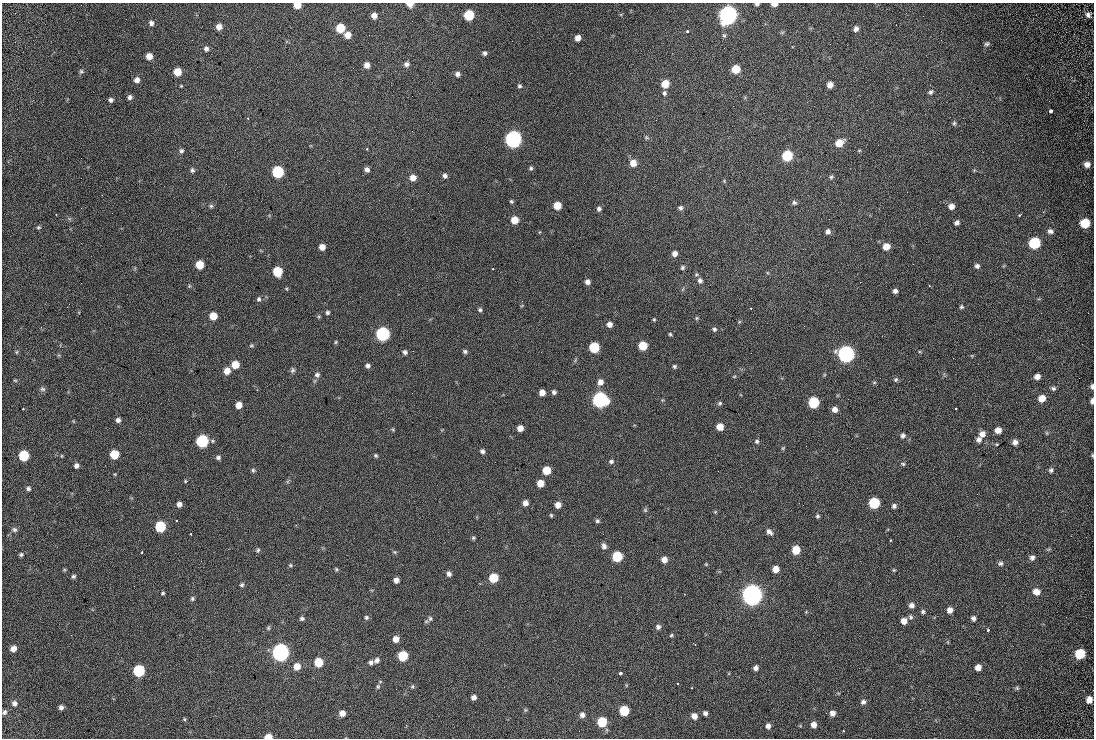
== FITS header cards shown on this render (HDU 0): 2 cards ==
NAXIS1  =                 1092
NAXIS2  =                  736

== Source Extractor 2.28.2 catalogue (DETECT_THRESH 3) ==
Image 1092 x 736 px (HDU 0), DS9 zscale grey, 1 PNG px = 1 image px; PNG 1096 x 740 px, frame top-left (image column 1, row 736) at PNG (2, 3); no overlay
Background 391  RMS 18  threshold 53.7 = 3 sigma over >= 5 px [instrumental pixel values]
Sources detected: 252; all 252 listed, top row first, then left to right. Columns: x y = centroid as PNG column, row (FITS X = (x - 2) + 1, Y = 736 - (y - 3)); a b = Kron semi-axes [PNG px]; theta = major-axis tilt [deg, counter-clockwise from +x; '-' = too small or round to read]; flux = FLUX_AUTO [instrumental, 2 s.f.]
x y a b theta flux
410 4 6 4 -6 9.7e+03
757 4 4 3 - 2.3e+03
774 4 5 3 - 7.7e+03
297 5 5 5 - 2.2e+04
374 15 5 5 - 6.9e+03
469 15 6 6 - 6.6e+04
728 15 7 7 - 1.0e+06
1088 15 6 5 - 3.6e+03
151 23 6 5 - 3.9e+03
219 27 6 6 - 8.0e+03
340 28 6 6 - 3.7e+04
856 29 7 5 67 4.8e+03
688 31 3 3 - 3.1e+03
348 35 6 6 - 1.1e+04
724 35 7 5 -73 2.0e+03
578 38 5 5 - 8.1e+03
987 44 7 5 19 2.5e+03
206 49 6 6 - 3.6e+03
485 53 5 5 - 3.1e+03
149 56 6 5 - 1.1e+04
406 64 6 5 - 4.0e+03
367 65 6 5 - 7.7e+03
736 69 6 6 - 2.7e+04
81 71 7 5 76 2.0e+03
177 72 6 6 - 2.3e+04
457 74 6 6 - 4.3e+03
137 80 7 6 - 6.0e+03
665 84 6 6 - 2.2e+04
830 85 5 5 - 7.9e+03
519 86 5 5 - 2.1e+03
931 92 6 5 - 2.4e+03
664 93 6 5 - 2.7e+03
130 97 6 5 - 3.5e+03
111 100 5 5 - 3.1e+03
1051 111 3 3 - 1.8e+04
247 118 3 2 - 1.3e+03
954 123 5 4 - 1.6e+03
646 137 7 4 -31 1.9e+03
513 139 7 7 - 7.0e+05
839 143 8 6 33 1.7e+04
367 149 3 3 - 1.2e+03
181 151 6 6 - 2.8e+03
787 156 6 6 - 7.6e+04
633 163 7 6 - 1.2e+04
1087 164 6 6 - 6.7e+03
531 168 5 5 - 2.1e+03
192 170 6 5 - 2.8e+03
367 170 6 5 - 4.7e+03
278 172 6 6 - 1.2e+05
445 176 6 5 - 3.4e+03
831 177 6 5 - 2.2e+03
413 178 6 6 - 9.6e+03
724 181 5 4 - 1.3e+03
511 201 5 4 - 1.8e+03
794 203 7 6 - 2.8e+03
211 206 5 5 - 2.1e+03
557 206 6 5 - 2.1e+04
951 206 7 6 - 6.6e+03
680 208 6 6 - 2.9e+03
599 209 5 5 - 3.2e+03
56 215 2 2 - 7.2e+02
1019 215 3 2 - 1.6e+03
515 220 6 6 - 1.8e+04
957 223 5 4 - 3.6e+03
1085 223 7 6 - 3.8e+04
38 227 6 5 - 2.0e+03
828 231 6 6 - 4.4e+03
1050 231 7 6 - 3.8e+03
1034 243 7 6 - 9.2e+04
322 247 5 5 - 8.4e+03
886 247 6 6 - 1.4e+04
675 254 6 6 - 6.4e+03
200 265 6 6 - 2.8e+04
977 266 6 5 - 3.4e+03
682 268 6 5 - 2.4e+03
492 269 3 2 - 1.1e+03
277 271 6 6 - 5.0e+04
700 281 8 7 - 4.8e+03
587 282 5 5 - 5.3e+03
860 282 2 2 - 1.7e+04
189 286 6 4 72 1.4e+03
287 289 5 3 - 1.1e+03
895 291 5 5 - 4.0e+03
259 299 7 6 - 2.8e+03
961 307 5 5 - 1.9e+03
751 308 3 2 - 1.1e+03
480 310 5 5 - 2.2e+03
327 312 4 4 - 2.3e+03
213 316 6 6 - 1.9e+04
697 318 5 5 - 1.5e+03
654 319 4 4 - 1.3e+03
609 324 5 5 - 6.0e+03
714 329 6 5 - 2.6e+03
383 334 7 6 - 2.8e+05
670 334 5 4 - 1.7e+03
336 342 5 4 - 1.3e+03
251 345 6 4 -15 1.6e+03
643 346 6 6 - 3.8e+04
594 347 6 6 - 6.9e+04
465 351 6 5 - 2.4e+03
17 352 6 4 89 1.3e+03
405 352 6 5 - 3.2e+03
846 354 7 7 - 6.5e+05
235 365 6 5 - 2.0e+04
368 366 5 5 - 3.4e+03
674 366 5 5 - 1.9e+03
293 370 7 5 68 2.5e+03
227 371 6 6 - 1.1e+04
317 375 6 6 - 3.6e+03
734 376 5 3 - 1.1e+03
1037 377 5 5 - 6.8e+03
15 380 6 3 -2 1.3e+03
896 380 6 6 - 2.1e+03
600 382 7 6 - 6.9e+03
874 382 6 4 1 1.4e+03
1092 386 6 4 -86 2.8e+03
1053 388 6 5 - 2.5e+03
43 389 8 6 -2 2.7e+03
257 390 2 2 - 6.9e+02
542 392 5 5 - 8.9e+03
554 392 5 5 - 3.1e+03
1042 398 6 6 - 1.2e+04
600 400 7 7 - 4.6e+05
1092 401 5 3 - 3.7e+03
813 402 6 6 - 9.1e+04
720 403 6 5 - 2.3e+03
239 405 6 5 - 1.1e+04
23 409 3 2 - 1.3e+03
835 409 5 5 - 7.2e+03
118 420 5 5 - 4.2e+03
720 427 5 5 - 1.5e+04
520 428 5 5 - 8.7e+03
998 430 6 5 - 9.0e+03
1047 433 5 3 - 1.2e+03
982 434 7 6 - 7.5e+03
903 436 6 5 - 3.5e+03
979 440 6 6 - 4.4e+03
202 441 7 6 - 1.5e+05
757 441 5 5 - 2.3e+03
1015 442 5 5 - 5.0e+03
997 444 4 3 - 9.8e+02
783 448 6 4 45 1.3e+03
482 451 5 5 - 3.1e+03
114 454 6 6 - 3.6e+04
1092 455 5 3 - 1.2e+03
24 456 6 6 - 6.4e+04
376 456 6 5 - 1.7e+03
218 457 6 5 - 2.8e+03
611 461 6 5 - 2.8e+03
903 464 6 5 - 1.9e+03
76 466 6 5 - 4.1e+03
253 470 6 5 - 2.0e+03
546 470 6 6 - 2.8e+04
1051 470 7 5 63 2.5e+03
115 474 5 3 - 1.0e+03
185 481 5 4 - 1.3e+03
540 483 5 5 - 1.6e+04
28 489 5 5 - 2.7e+03
525 503 5 5 - 7.3e+03
874 503 6 6 - 8.6e+04
179 504 5 5 - 5.3e+03
558 505 5 5 - 9.5e+03
894 506 5 5 - 3.2e+03
645 510 6 5 - 1.8e+03
715 512 5 4 - 1.3e+03
551 515 4 3 - 1.4e+03
817 516 4 4 - 2.0e+03
177 521 3 3 - 2.5e+03
597 521 6 5 - 2.2e+03
160 526 6 6 - 7.1e+04
14 530 7 6 - 3.0e+03
769 532 8 5 -43 4.7e+03
191 534 3 2 - 1.5e+03
473 538 6 4 -45 1.8e+03
890 540 4 2 - 1.1e+03
604 546 7 6 - 4.1e+03
258 550 7 5 64 2.2e+03
796 550 6 6 - 2.9e+04
395 552 5 5 - 1.5e+03
142 553 3 2 - 1.2e+03
21 555 5 4 - 2.0e+03
617 557 6 6 - 6.5e+04
1032 558 7 6 - 3.8e+03
664 560 6 5 - 8.5e+03
1000 563 7 6 - 2.9e+03
706 564 4 4 - 1.2e+03
290 565 5 4 - 1.7e+03
336 569 5 4 - 1.4e+03
776 569 5 5 - 1.2e+04
894 570 4 4 - 1.3e+03
449 574 6 5 - 4.0e+03
73 576 6 5 - 2.2e+03
493 578 6 6 - 4.0e+04
396 580 5 5 - 5.8e+03
242 585 5 5 - 2.2e+03
1036 592 7 6 - 9.7e+03
163 593 5 4 - 1.2e+03
684 594 2 2 - 9.0e+02
752 595 8 7 - 1.5e+06
192 599 6 5 - 2.1e+03
911 605 6 6 - 5.0e+03
950 610 5 5 - 7.2e+03
923 612 6 5 - 2.3e+03
366 617 6 5 - 2.3e+03
911 617 8 5 -63 2.5e+03
302 618 5 5 - 2.8e+03
430 618 7 6 - 2.7e+03
973 618 5 4 - 3.2e+03
904 621 5 5 - 8.8e+03
658 627 6 6 - 3.6e+03
268 628 5 5 - 1.8e+03
988 630 4 2 - 2.3e+03
71 635 2 2 - 3.5e+03
671 635 5 4 - 1.5e+03
396 639 6 6 - 9.7e+03
695 645 3 2 - 7.3e+02
13 649 6 5 - 8.5e+03
281 652 7 7 - 7.7e+05
1080 654 7 7 - 4.2e+04
403 656 6 6 - 5.3e+04
377 660 7 6 - 4.1e+03
319 662 6 6 - 3.2e+04
371 662 6 5 - 3.6e+03
297 666 7 6 - 1.3e+04
978 667 5 5 - 7.4e+03
756 668 5 4 - 4.3e+03
139 671 7 6 - 1.1e+05
620 673 3 3 - 1.6e+04
678 684 2 2 - 1.2e+03
412 686 6 5 - 1.7e+03
378 687 7 5 90 2.1e+03
691 688 3 2 - 1.3e+03
1017 688 6 5 - 1.7e+03
474 697 5 4 - 4.7e+03
1089 700 6 5 - 8.6e+03
863 702 6 5 - 3.2e+03
14 703 7 6 - 4.2e+03
61 707 4 4 - 3.4e+03
525 710 5 4 - 1.4e+03
624 711 6 6 - 5.8e+04
4 712 6 5 - 3.0e+03
342 713 5 5 - 8.4e+03
705 713 4 4 - 3.6e+03
832 713 6 5 - 5.6e+03
582 715 6 6 - 4.6e+03
694 716 6 5 - 7.7e+03
184 719 5 4 - 1.3e+03
602 722 6 6 - 5.2e+04
814 724 6 5 - 7.1e+03
768 726 6 5 - 4.8e+03
843 731 3 2 - 7.6e+02
268 737 6 4 2 1.3e+04
At the frame edge (FLAGS 8, measured only in part): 8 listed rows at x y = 410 4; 757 4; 774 4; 297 5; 1092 386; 1092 401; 1092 455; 268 737